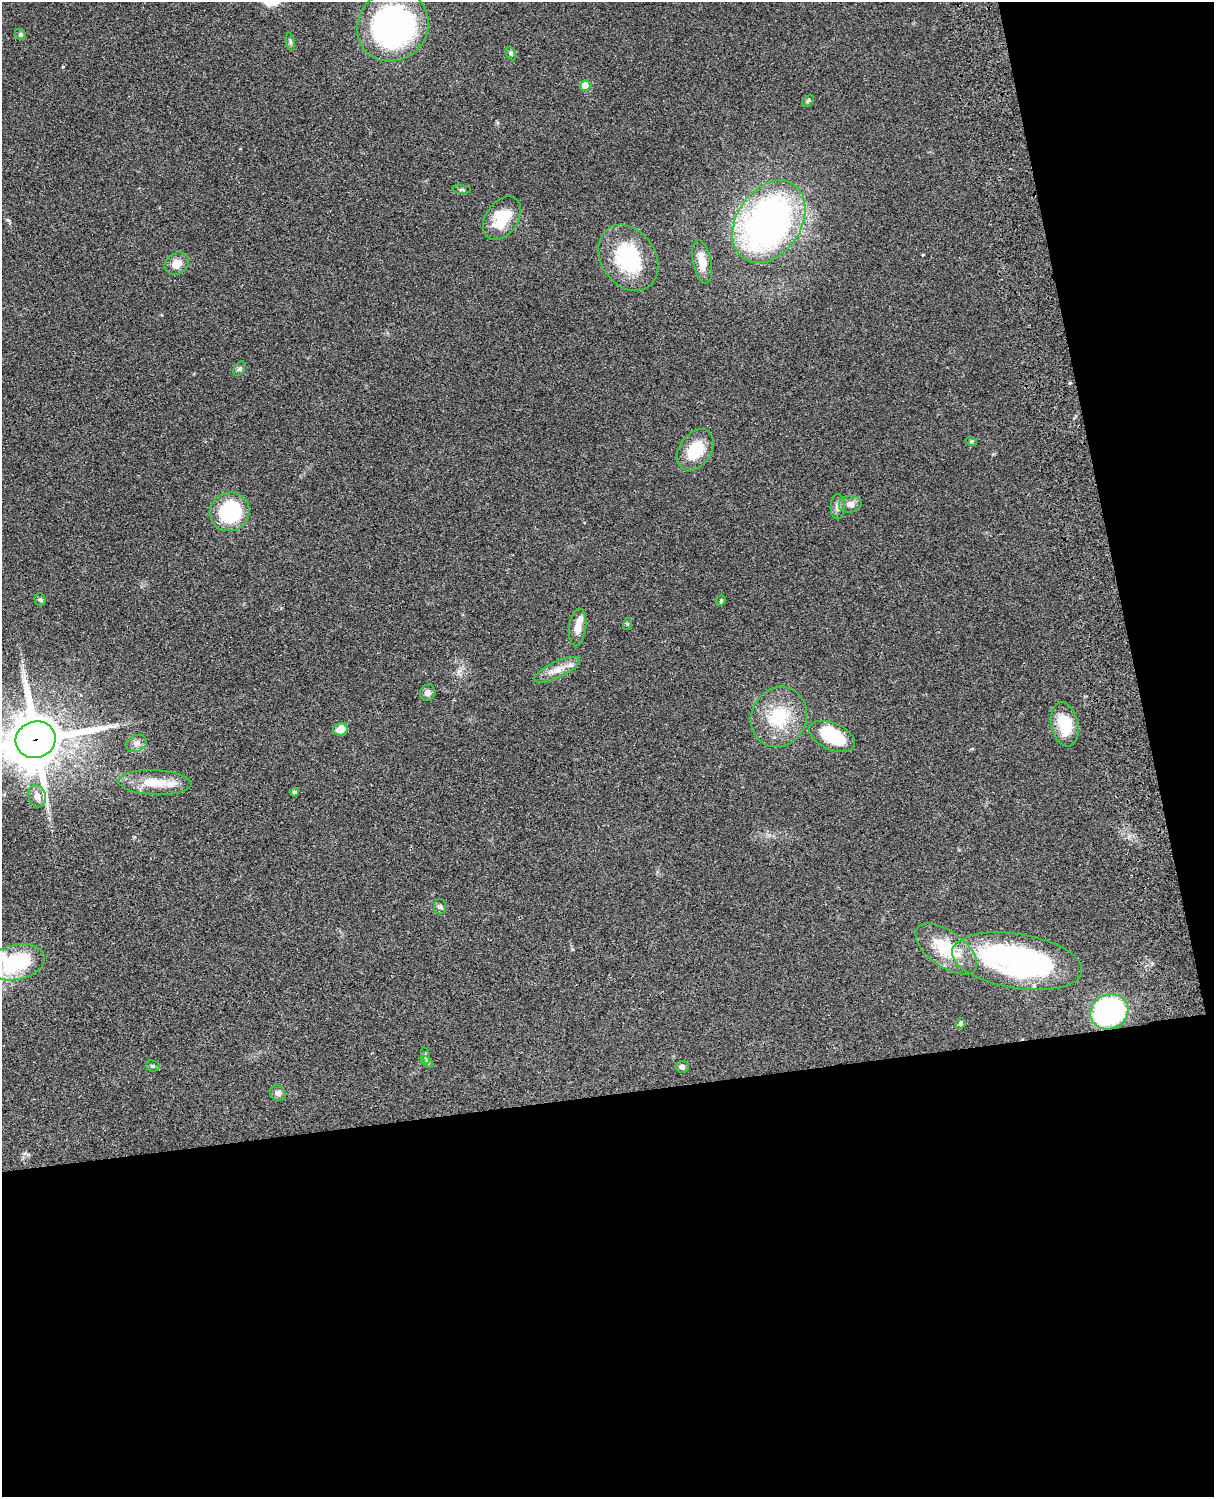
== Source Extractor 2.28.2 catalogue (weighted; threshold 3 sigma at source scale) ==
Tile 12 of 4 x 3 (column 4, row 3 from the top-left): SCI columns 3758-4969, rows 278-1772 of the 5088 x 4927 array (HDU 1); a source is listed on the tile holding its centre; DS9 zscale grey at full resolution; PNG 1216 x 1499 px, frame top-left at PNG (2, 2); each listed source drawn as its Kron ellipse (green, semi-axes under 4 px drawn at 4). Shown black and unused: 33% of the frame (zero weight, under 3 of 4 exposures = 6% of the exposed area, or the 3 px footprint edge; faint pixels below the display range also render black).
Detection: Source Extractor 2.28.2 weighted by HDU 2 'WHT'; one run over the whole footprint, this tile lists its part. Background 0.0889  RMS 0.0061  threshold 0.0275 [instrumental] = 3 sigma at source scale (4.5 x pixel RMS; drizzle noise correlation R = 1.50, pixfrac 1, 0.05/0.05 arcsec/px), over >= 5 px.
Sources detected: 49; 2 inside a brighter object's white glare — neither listed nor drawn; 3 inside a brighter listed object's ellipse — not listed separately; the other 44 listed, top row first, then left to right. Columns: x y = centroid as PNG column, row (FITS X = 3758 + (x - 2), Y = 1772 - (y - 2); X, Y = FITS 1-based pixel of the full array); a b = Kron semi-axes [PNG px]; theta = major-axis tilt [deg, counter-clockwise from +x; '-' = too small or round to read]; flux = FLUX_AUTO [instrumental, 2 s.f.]
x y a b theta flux
393 26 37 34 43 150
20 34 6 5 - 1.1
290 42 9 4 -79 1.1
511 53 7 5 -63 1.1
585 85 5 5 - 10
808 101 7 4 45 0.93
462 190 9 3 -5 0.91
502 218 24 16 55 18
769 222 45 32 56 220
628 258 35 27 -56 47
702 262 22 9 -79 8.6
177 263 13 10 34 6.4
239 369 8 5 60 1.2
971 441 6 3 -18 0.67
695 450 22 16 55 19
850 504 11 8 7 3.2
838 507 12 7 89 2.7
230 512 20 19 - 47
40 600 6 5 - 1
721 601 5 4 - 0.82
627 624 6 3 72 0.57
578 627 19 8 84 6.3
557 670 25 8 25 6.7
428 693 8 7 - 2.9
779 717 31 27 63 29
1065 724 22 13 -79 18
340 729 7 6 - 6.3
832 736 24 13 -24 31
36 740 20 18 18 3100
136 744 11 8 23 3.1
155 783 37 12 -3 17
294 792 4 4 - 1.3
37 796 11 8 -74 4.2
440 907 7 6 - 1.3
946 949 36 17 -36 27
1017 961 66 27 -9 150
16 962 29 17 12 56
1109 1012 19 17 27 110
960 1023 5 5 - 1
425 1056 8 3 -77 0.94
427 1062 7 4 -45 0.98
153 1066 7 5 -15 1.1
682 1067 6 6 - 1.8
278 1093 8 7 - 2.4
Overlapping masked pixels (flux is a lower limit): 1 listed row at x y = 36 740
Isophote crosses this tile's border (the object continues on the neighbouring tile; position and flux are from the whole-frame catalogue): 2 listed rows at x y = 36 740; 16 962